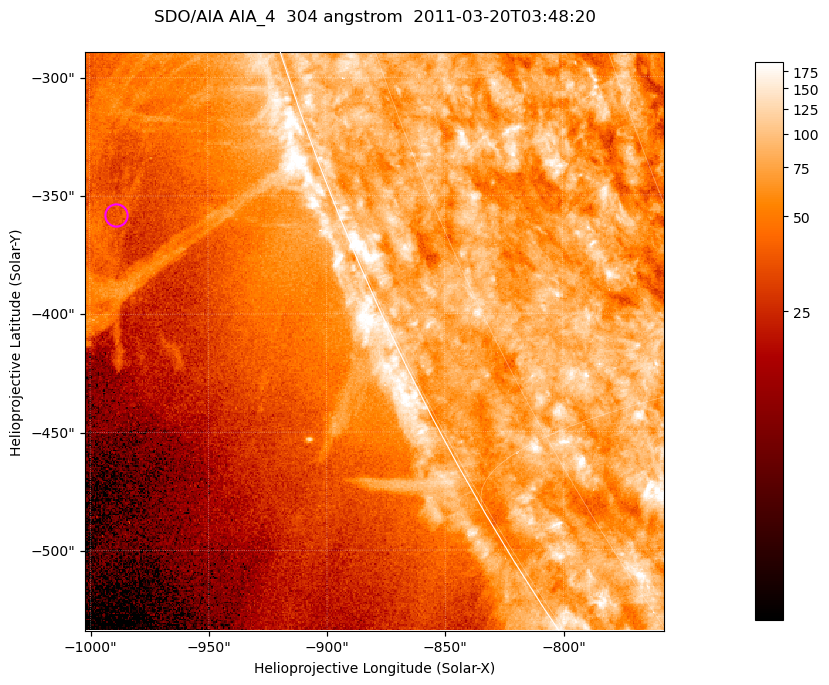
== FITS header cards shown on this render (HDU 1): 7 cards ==
TELESCOP= 'SDO/AIA '           / For AIA: SDO/AIA
INSTRUME= 'AIA_4   '           / For AIA: AIA_ATA1, AIA_ATA2, AIA_ATA3 or AIA_AT
WAVELNTH=                  304 / [angstrom] Wavelength
WAVEUNIT= 'angstrom'           / Wavelength unit: angstrom
DATE-OBS= '2011-03-20T03:48:20.127' / [ISO] Date when observation started; ISO 8
CTYPE1  = 'HPLN-TAN'           / CTYPE1; Typically HPLN
CTYPE2  = 'HPLT-TAN'           / CTYPE2; Typically HPLT

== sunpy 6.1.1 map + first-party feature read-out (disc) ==
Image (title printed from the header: SDO/AIA AIA_4  304 angstrom  2011-03-20T03:48:20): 408 x 408 px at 0.6 arcsec/px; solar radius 964 arcsec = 1606 px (partial field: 0.9% of the solar disc is inside the frame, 45% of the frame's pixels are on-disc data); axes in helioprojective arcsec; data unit not stated in the header (colour bar unlabelled)
Orientation: roll -0.132 deg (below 1 deg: not rotated)
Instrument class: DISC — disc imager (sunpy class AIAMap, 304 A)
Bright regions (active regions / flare kernels): reference = the on-disc median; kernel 3 px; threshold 5 sigma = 110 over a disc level ~79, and >= 1.15x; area >= 166 px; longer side >= 5 px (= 3 arcsec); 0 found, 0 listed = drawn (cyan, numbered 1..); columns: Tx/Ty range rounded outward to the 2 arcsec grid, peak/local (2 s.f.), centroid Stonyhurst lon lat
Off-limb structures (1.02-1.3 R_sun): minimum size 83 px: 4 found; the strongest spans PA ~105..115 deg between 1.05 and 1.12 R_sun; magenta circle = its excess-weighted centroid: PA ~110 deg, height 1.09 R_sun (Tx ~-988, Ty ~-358 arcsec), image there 1.6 x the reference